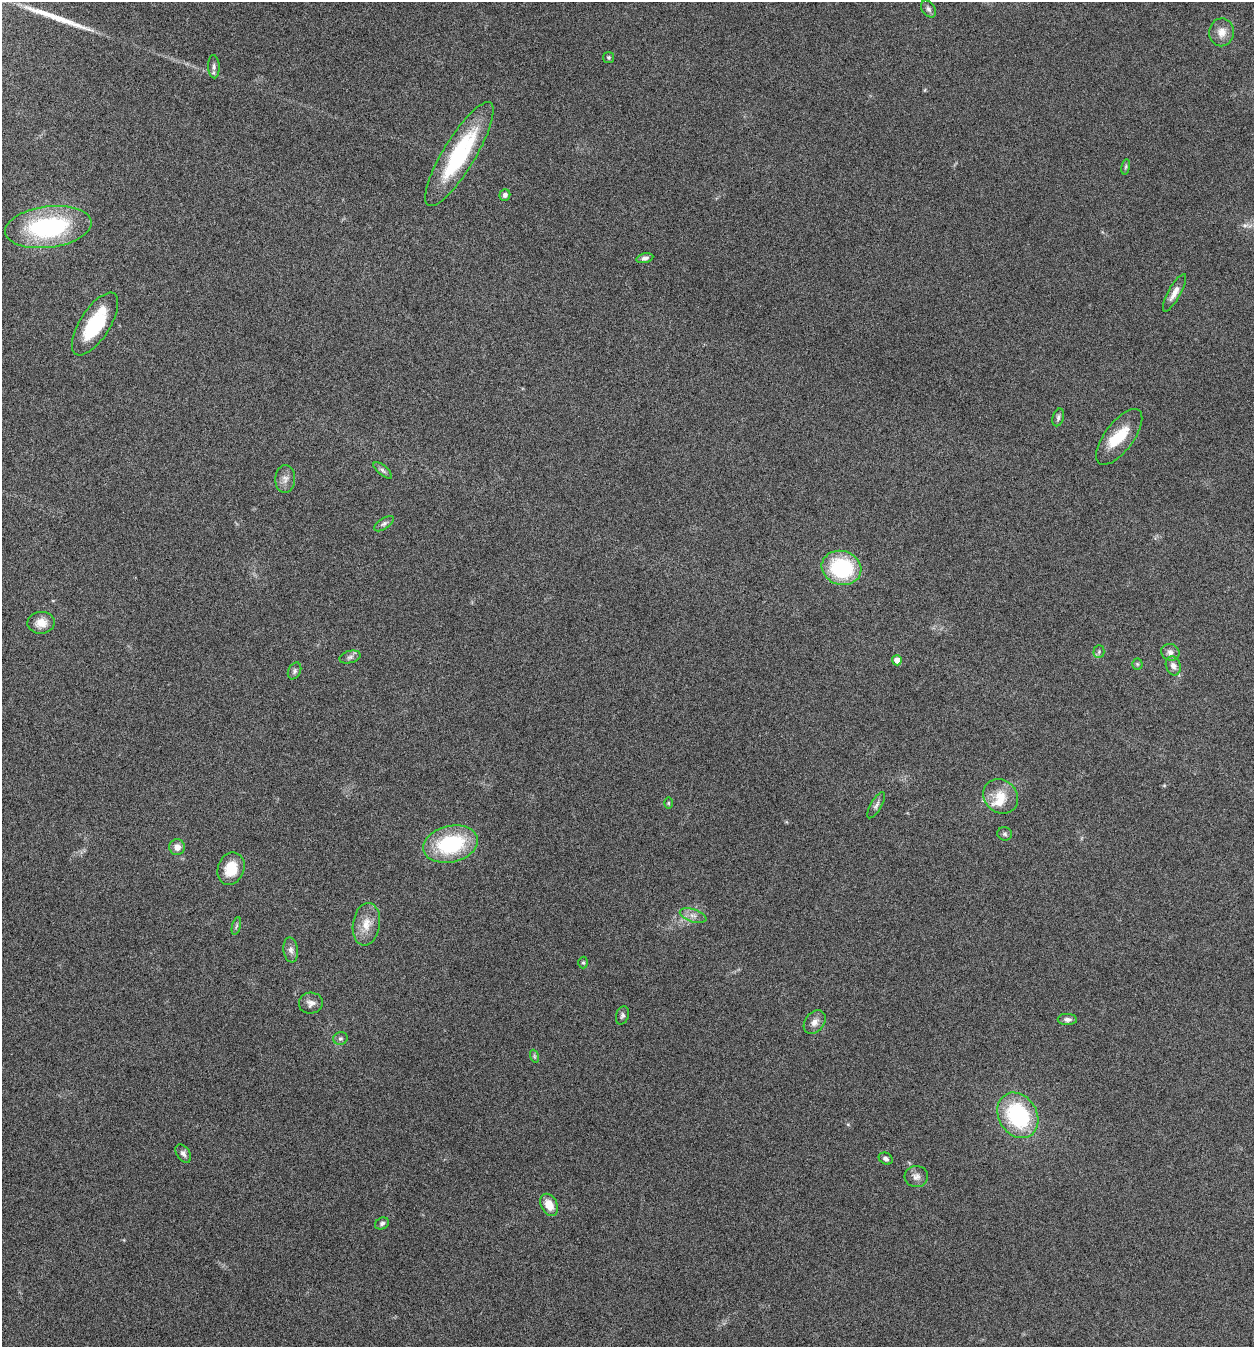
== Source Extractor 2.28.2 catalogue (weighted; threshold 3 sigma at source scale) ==
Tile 11 of 4 x 4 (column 3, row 3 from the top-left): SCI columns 2767-4018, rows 1349-2693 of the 5405 x 5390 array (HDU 1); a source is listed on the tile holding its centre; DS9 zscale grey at full resolution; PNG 1256 x 1349 px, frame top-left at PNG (2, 2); each listed source drawn as its Kron ellipse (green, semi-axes under 4 px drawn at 4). Nothing masked; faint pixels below the display range render black.
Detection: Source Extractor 2.28.2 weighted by HDU 2 'WHT'; one run over the whole footprint, this tile lists its part. Background 0.261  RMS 0.0066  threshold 0.0271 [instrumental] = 3 sigma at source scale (4.09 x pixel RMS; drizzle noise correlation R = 1.36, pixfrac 0.8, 0.05/0.05 arcsec/px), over >= 5 px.
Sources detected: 53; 1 inside a brighter object's white glare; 1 long thin detection or spike segment (spike, bleed or trail) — neither listed nor drawn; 2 inside a brighter listed object's ellipse — not listed separately; the other 49 listed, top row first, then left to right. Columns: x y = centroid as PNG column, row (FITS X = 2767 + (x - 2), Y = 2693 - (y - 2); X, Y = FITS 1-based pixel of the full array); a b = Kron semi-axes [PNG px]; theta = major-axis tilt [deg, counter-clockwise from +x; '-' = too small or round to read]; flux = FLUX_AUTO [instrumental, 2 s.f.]
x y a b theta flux
928 9 9 6 -52 1.9
1222 32 14 12 88 6.3
609 57 5 5 - 1
214 67 11 6 -87 2.3
459 154 60 16 59 60
1126 167 8 4 81 0.93
505 195 6 5 - 1.9
48 227 43 20 7 78
645 258 8 5 12 1.9
1174 293 21 6 61 4.7
95 324 36 15 57 36
1058 417 9 5 74 1.7
1119 437 33 14 53 18
383 470 11 5 -40 1.7
285 479 14 10 86 3.8
384 524 11 5 34 1.8
841 568 20 17 -17 48
41 623 13 11 4 6.6
1099 652 6 5 - 1.2
1170 652 9 8 - 2.6
350 657 11 6 16 1.9
897 660 5 5 - 4.8
1137 664 5 5 - 0.88
1173 666 10 7 -72 3.1
294 671 9 6 65 1.7
1001 796 18 16 -42 11
668 803 6 4 -90 0.72
876 805 15 5 60 2.1
1005 834 7 6 - 1.5
451 844 28 18 13 51
177 847 8 8 - 4.2
231 869 17 13 69 15
693 916 14 6 -18 3.5
366 924 21 13 81 9.3
236 926 9 3 76 1.1
291 950 12 7 -82 2.7
583 963 6 5 - 1
311 1003 12 10 7 3.5
622 1015 9 6 72 1.6
1067 1019 9 5 -2 2.4
815 1022 13 9 50 4.2
340 1038 7 6 - 1.4
534 1056 7 4 -72 0.93
1018 1115 24 19 -58 60
183 1153 10 6 -54 2.4
886 1159 7 5 -29 1.9
916 1177 12 10 3 3.5
549 1205 12 8 -64 8.1
382 1223 7 5 27 1.6